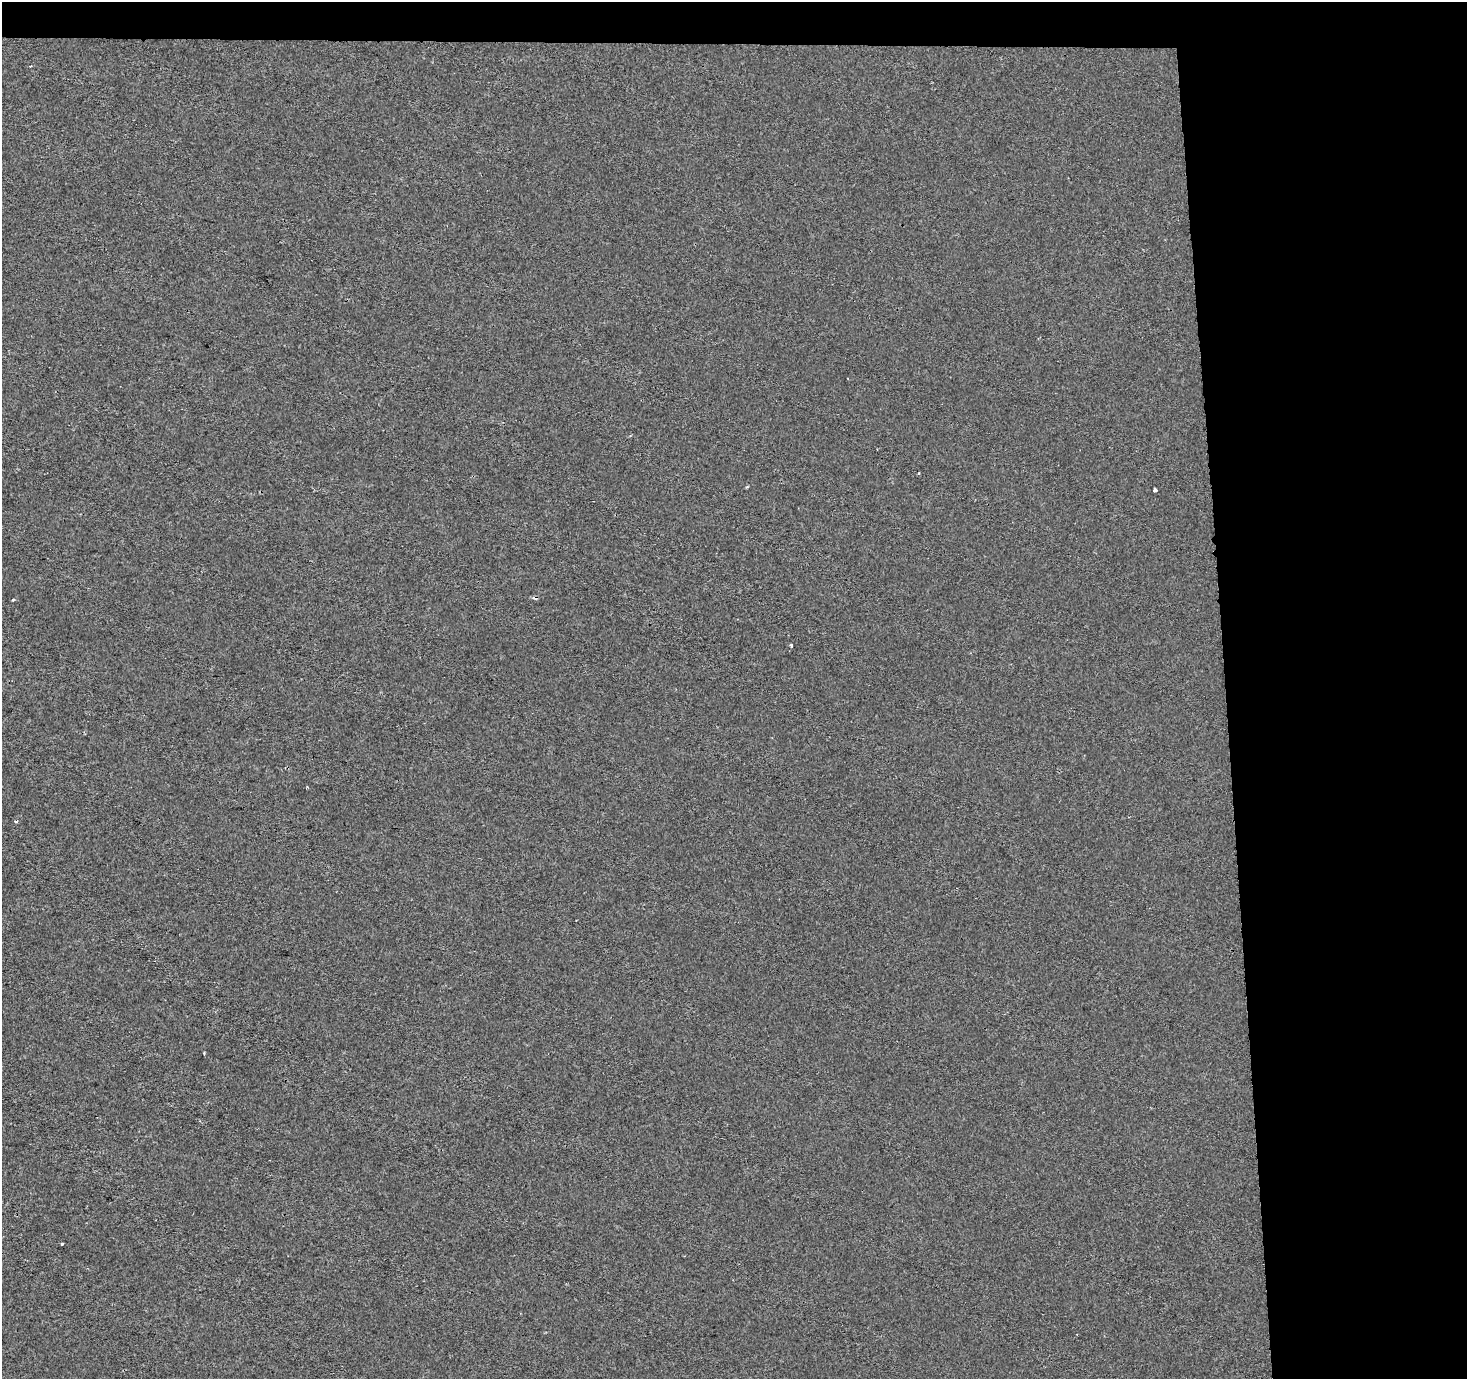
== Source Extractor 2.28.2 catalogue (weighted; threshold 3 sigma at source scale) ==
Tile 3 of 3 x 3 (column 3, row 1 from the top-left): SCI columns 2931-4395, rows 2756-4132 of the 4459 x 4133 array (HDU 1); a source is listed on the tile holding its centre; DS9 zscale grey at full resolution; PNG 1469 x 1381 px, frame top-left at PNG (2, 2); no overlay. Shown black and unused: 19% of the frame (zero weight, under 2 of 3 exposures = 3% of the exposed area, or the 3 px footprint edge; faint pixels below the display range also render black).
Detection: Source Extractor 2.28.2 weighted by HDU 2 'WHT'; one run over the whole footprint, this tile lists its part. Background -6.25e-04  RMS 0.003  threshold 0.0135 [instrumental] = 3 sigma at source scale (4.5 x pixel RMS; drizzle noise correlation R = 1.50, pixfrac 1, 0.0396/0.0396 arcsec/px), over >= 5 px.
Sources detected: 7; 2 cosmic-ray / hot-pixel residue — not listed; the other 5 listed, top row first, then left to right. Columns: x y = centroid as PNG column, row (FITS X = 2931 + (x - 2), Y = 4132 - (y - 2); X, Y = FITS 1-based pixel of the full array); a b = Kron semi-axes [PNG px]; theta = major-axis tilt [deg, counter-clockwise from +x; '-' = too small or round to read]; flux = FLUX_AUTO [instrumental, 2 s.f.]
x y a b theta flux
1155 490 4 3 - 1.6
13 600 4 3 - 0.28
791 645 3 3 - 0.63
16 821 3 3 - 0.77
62 1244 3 3 - 0.62